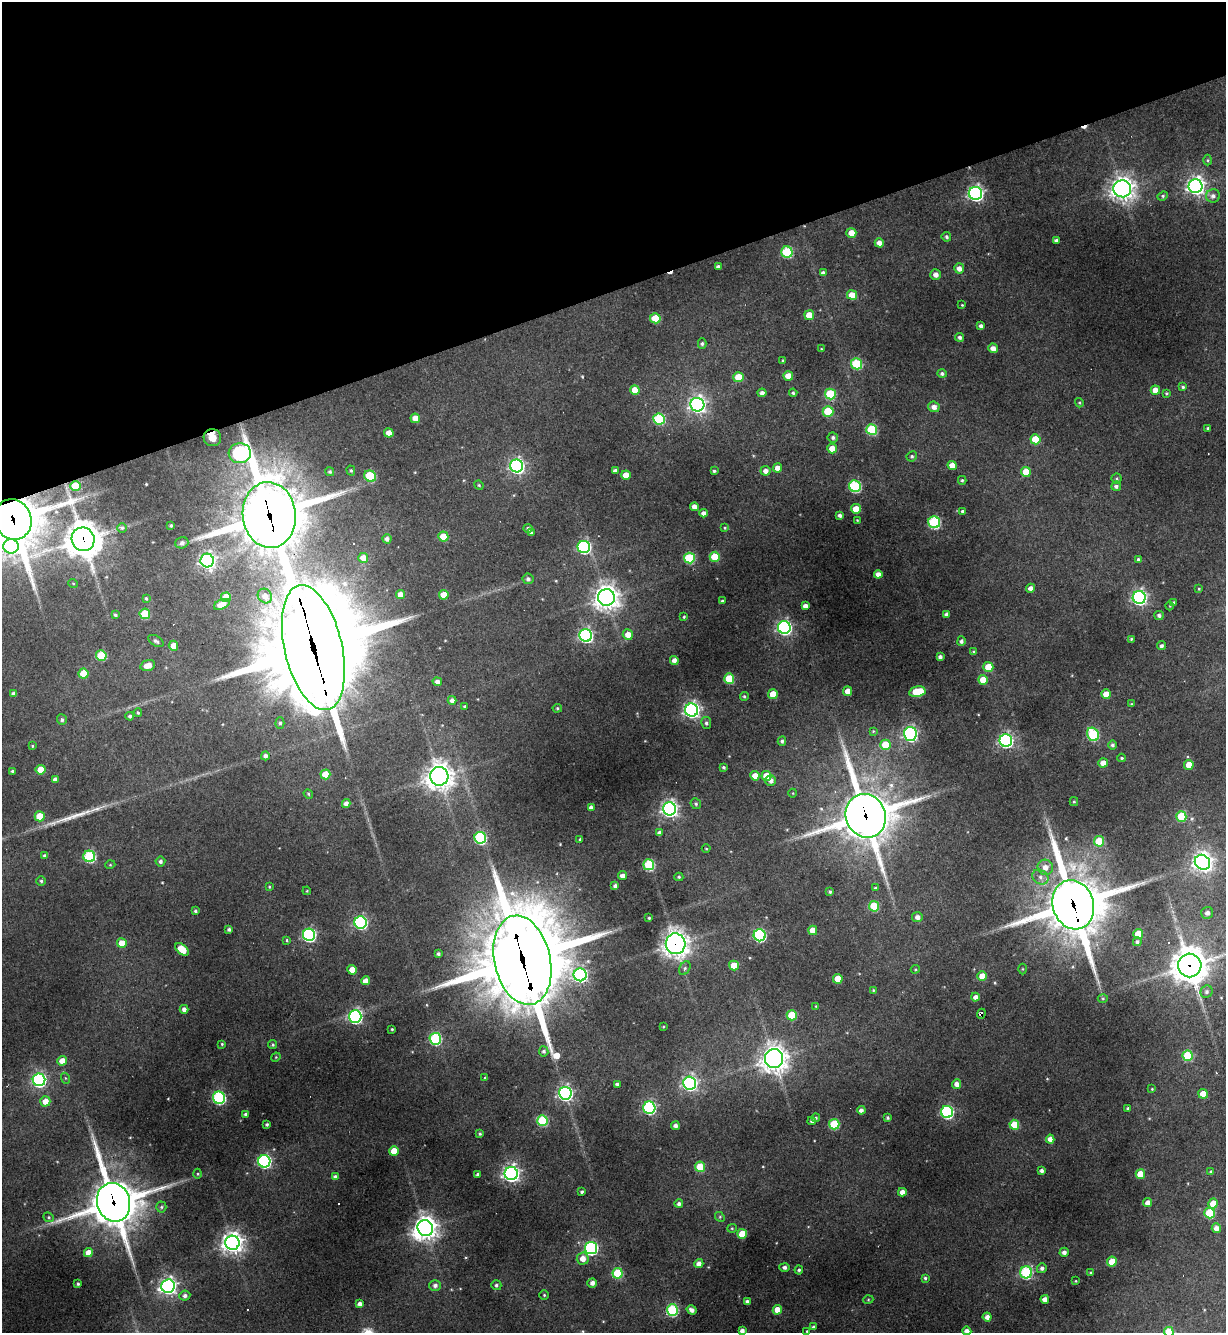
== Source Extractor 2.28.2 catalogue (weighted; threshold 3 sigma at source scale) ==
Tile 3 of 4 x 4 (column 3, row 1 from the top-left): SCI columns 2592-3815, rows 3994-5324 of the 5307 x 5324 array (HDU 1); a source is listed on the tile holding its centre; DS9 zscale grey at full resolution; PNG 1228 x 1335 px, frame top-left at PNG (2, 2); each listed source drawn as its Kron ellipse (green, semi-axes under 4 px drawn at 4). Shown black and unused: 22% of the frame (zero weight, under 3 of 4 exposures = <1% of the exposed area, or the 3 px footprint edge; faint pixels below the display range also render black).
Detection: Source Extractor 2.28.2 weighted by HDU 2 'WHT'; one run over the whole footprint, this tile lists its part. Background 0.268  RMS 0.0096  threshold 0.0431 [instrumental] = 3 sigma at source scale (4.5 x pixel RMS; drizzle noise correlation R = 1.50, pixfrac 1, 0.05/0.05 arcsec/px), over >= 5 px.
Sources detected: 344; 2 inside a brighter object's white glare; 5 cosmic-ray / hot-pixel residue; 1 long thin detection or spike segment (spike, bleed or trail) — neither listed nor drawn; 1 inside a brighter listed object's ellipse — not listed separately; the other 335 listed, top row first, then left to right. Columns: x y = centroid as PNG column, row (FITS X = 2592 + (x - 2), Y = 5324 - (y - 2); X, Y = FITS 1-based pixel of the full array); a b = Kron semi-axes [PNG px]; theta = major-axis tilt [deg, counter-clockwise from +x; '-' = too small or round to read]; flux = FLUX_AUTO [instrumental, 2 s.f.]
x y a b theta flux
1208 160 5 3 - 1.1
1196 186 7 7 - 470
1122 189 9 8 - 730
975 193 6 6 - 320
1163 196 5 4 - 1.4
1213 196 7 6 - 3.5
851 233 5 5 - 10
946 237 5 4 - 2.3
1056 241 4 3 - 3.1
879 243 4 4 - 6.9
787 252 5 5 - 72
718 267 4 4 - 3.4
959 268 5 5 - 5.8
823 273 4 4 - 3.7
936 274 5 5 - 5.3
852 295 5 4 - 13
962 305 2 2 - 0.73
809 315 5 5 - 18
655 318 5 5 - 30
981 326 4 3 - 3.1
959 337 4 4 - 2.6
702 344 5 4 - 1.9
993 348 5 4 - 6.1
821 349 3 3 - 0.81
783 361 4 3 - 1.1
857 364 5 5 - 62
942 374 5 4 - 2.2
788 376 5 4 - 11
738 377 5 5 - 24
1183 387 4 3 - 1.6
635 390 5 4 - 11
1155 390 5 4 - 10
762 393 4 4 - 3.7
793 393 4 4 - 1.6
1166 393 3 2 - 1.1
830 394 5 5 - 53
1079 403 4 4 - 1.3
697 405 7 7 - 400
934 407 5 5 - 5.5
828 411 5 5 - 39
415 418 5 4 - 10
659 419 6 5 - 69
1208 428 3 3 - 1.6
872 429 5 5 - 57
389 433 5 4 - 11
833 437 5 5 - 2.6
212 438 9 8 - 34
1035 439 5 5 - 22
832 448 5 5 - 9.9
240 453 11 10 - 200
912 456 5 5 - 1.8
952 465 4 4 - 8.8
517 466 6 6 - 290
778 468 4 4 - 7.3
351 471 5 4 - 1.4
615 471 4 3 - 3
714 471 3 3 - 1.8
766 471 5 4 - 5
330 472 5 4 - 1.8
1026 472 5 5 - 16
626 475 5 4 - 12
370 476 6 5 - 47
1117 479 5 5 - 1.6
962 480 4 3 - 1.4
479 485 5 4 - 1.1
75 486 5 5 - 28
855 486 6 5 - 110
1116 486 5 4 - 2.9
694 507 4 4 - 6
856 509 5 5 - 16
962 511 3 3 - 1.5
704 513 4 4 - 4.6
269 515 33 26 -83 6800
840 515 4 4 - 2.8
13 519 20 18 -66 4600
857 520 3 2 - 0.67
934 522 6 6 - 100
171 525 3 3 - 1.4
122 528 5 5 - 1.6
528 528 4 4 - 2.4
725 528 4 3 - 0.95
531 533 3 3 - 1.2
443 536 5 5 - 20
83 539 12 11 - 1800
387 539 4 4 - 3.3
182 543 6 5 - 2.9
11 546 7 7 - 200
584 547 6 6 - 160
715 557 5 5 - 31
363 558 5 5 - 9.1
689 558 5 5 - 67
1138 559 4 3 - 1.5
207 561 7 6 - 350
878 574 4 4 - 6.1
528 579 5 5 - 2.6
73 583 5 3 - 0.8
1031 588 4 4 - 5.2
1199 589 4 3 - 0.82
401 595 4 4 - 9.1
444 595 5 5 - 17
265 596 8 7 - 5.3
226 597 5 5 - 23
606 597 8 8 - 880
1139 597 6 6 - 290
146 598 4 3 - 1.1
722 601 3 3 - 1.3
1173 602 3 3 - 0.86
222 604 8 5 24 12
805 606 4 4 - 5.2
1170 606 4 3 - 0.68
145 614 5 5 - 40
947 614 4 4 - 3.6
115 615 3 3 - 1.4
1159 615 5 4 - 2.6
684 617 4 3 - 1.1
784 627 6 6 - 260
586 635 6 6 - 230
628 635 5 5 - 8.8
1131 639 3 3 - 1.3
156 641 8 5 -32 2.5
961 641 5 4 - 2.4
173 646 5 5 - 12
1162 646 4 4 - 2.3
313 648 64 28 -77 20000
973 651 4 4 - 0.99
101 655 5 5 - 42
940 657 4 4 - 3.3
674 660 4 4 - 4.8
148 665 7 5 18 9.3
988 667 5 5 - 22
83 673 5 5 - 20
729 679 5 5 - 31
983 680 5 4 - 14
437 682 4 4 - 4.2
848 691 4 4 - 9.4
917 692 8 5 11 37
14 694 4 4 - 4
773 694 5 5 - 18
1106 694 5 4 - 12
744 696 4 4 - 1.5
452 700 4 4 - 4.7
1131 704 4 3 - 0.9
465 706 3 3 - 1.4
557 708 5 4 - 1.3
692 710 6 6 - 360
138 713 4 3 - 1.2
130 716 4 4 - 2.2
62 720 5 5 - 2.1
280 723 5 4 - 1.8
706 723 6 5 - 2.2
873 731 4 3 - 0.91
910 734 7 6 - 230
1093 734 7 5 -62 82
1006 740 6 6 - 240
782 741 4 4 - 2
885 745 5 5 - 25
1112 745 4 4 - 2.3
32 746 4 3 - 1.1
265 756 4 4 - 2.9
1122 758 4 3 - 1.2
1103 763 4 4 - 7.8
1189 765 5 5 - 14
723 767 4 3 - 1.5
41 770 5 5 - 20
12 771 3 3 - 1.5
325 774 5 5 - 22
439 776 9 9 - 950
755 776 5 4 - 12
766 776 5 5 - 17
55 779 4 4 - 4.2
771 780 5 5 - 4.1
793 793 4 3 - 0.7
308 794 5 4 - 1.2
1074 802 4 4 - 1.2
346 803 4 4 - 4.5
696 804 5 5 - 1.8
591 807 4 3 - 3
670 809 6 6 - 380
40 816 5 5 - 28
866 816 22 20 -68 3400
1181 816 5 5 - 37
659 833 4 4 - 3.7
480 838 6 5 - 110
580 839 3 3 - 1.3
1099 841 5 5 - 31
706 848 4 3 - 0.76
45 856 4 3 - 2.2
89 856 6 5 - 97
160 861 5 5 - 2.5
1202 862 8 7 - 570
110 865 5 3 - 0.88
649 865 5 5 - 78
1045 867 8 7 - 7.7
622 876 4 4 - 4.6
679 877 4 4 - 1.3
1040 877 8 7 - 4.5
41 881 4 4 - 1.5
615 886 4 4 - 3.4
269 887 3 3 - 1
875 888 3 3 - 1.2
307 891 4 3 - 0.84
830 892 4 3 - 1.6
1073 905 25 20 -72 5400
874 906 5 5 - 42
195 911 3 3 - 1.7
1207 913 6 6 - 3.8
917 917 5 5 - 4.6
649 918 3 3 - 1.1
361 922 6 6 - 170
229 929 4 3 - 2.1
813 930 5 4 - 12
1138 934 5 5 - 19
309 935 6 6 - 180
760 935 6 6 - 140
287 940 4 3 - 1.2
1137 942 4 4 - 2.1
122 943 5 5 - 14
676 944 10 10 - 760
182 949 8 4 -41 19
438 954 3 3 - 2
522 960 45 28 -77 13000
734 965 5 5 - 18
1190 965 12 11 - 1800
685 968 7 5 61 1.9
915 969 4 4 - 1.1
1022 969 5 3 - 0.88
352 970 4 4 - 11
580 975 6 6 - 220
982 976 5 4 - 11
838 979 5 4 - 16
365 981 4 4 - 7
873 990 4 3 - 1
1207 992 6 5 - 2.5
975 997 4 4 - 4.6
1103 999 5 3 - 1
816 1006 4 3 - 0.7
184 1009 4 4 - 4.1
981 1014 5 3 - 3.8
792 1015 5 5 - 30
355 1017 6 6 - 220
663 1027 4 3 - 0.81
392 1029 3 2 - 0.93
435 1039 6 6 - 110
222 1044 3 3 - 1
273 1045 4 4 - 1.5
544 1051 5 4 - 2.4
1188 1056 5 5 - 43
276 1057 5 4 - 0.92
774 1059 9 9 - 970
62 1061 5 4 - 10
65 1078 5 3 - 0.95
485 1078 4 3 - 1.3
39 1080 6 6 - 200
690 1083 6 6 - 270
617 1084 3 3 - 1.9
957 1084 5 4 - 5.3
1152 1089 4 4 - 0.83
565 1093 6 6 - 290
1203 1094 5 4 - 15
219 1098 6 6 - 140
45 1101 5 5 - 9.6
649 1108 6 6 - 140
1128 1108 4 3 - 1.7
861 1110 4 4 - 4.1
947 1112 6 6 - 150
245 1114 4 3 - 1.9
816 1118 4 3 - 1.2
888 1118 3 3 - 1.9
542 1120 5 5 - 70
812 1121 4 4 - 2.5
267 1124 3 3 - 1.5
834 1124 5 5 - 57
1014 1125 5 5 - 22
675 1126 4 4 - 4.1
480 1134 3 3 - 1.4
1050 1139 4 4 - 5.8
394 1151 5 5 - 21
264 1161 6 6 - 180
700 1167 5 5 - 31
1041 1171 3 3 - 2.5
1211 1171 4 3 - 1.1
198 1174 5 3 - 0.91
478 1174 3 3 - 2.4
511 1174 6 6 - 410
1140 1174 5 5 - 21
335 1177 4 4 - 2.8
582 1192 3 3 - 1.6
902 1192 4 4 - 6.1
113 1202 19 16 -73 4000
1148 1203 4 4 - 5.6
679 1204 4 4 - 2.9
1213 1204 5 5 - 16
161 1207 5 5 - 1.5
1210 1213 5 5 - 50
49 1217 5 4 - 1.4
720 1217 5 4 - 1.2
425 1228 8 7 - 670
732 1228 5 4 - 1.2
1216 1228 5 4 - 5.5
742 1234 5 5 - 21
232 1243 7 7 - 680
591 1248 6 6 - 170
1064 1252 4 4 - 3.9
88 1253 4 4 - 11
583 1259 6 6 - 8.3
1112 1262 5 5 - 21
699 1264 4 4 - 5.1
785 1267 5 4 - 3
1042 1268 5 5 - 3.1
799 1270 4 4 - 1.7
1026 1272 6 6 - 110
617 1273 5 5 - 52
1091 1273 4 4 - 1.2
925 1278 3 3 - 1.5
1075 1281 3 3 - 0.83
592 1283 5 4 - 4.4
78 1284 3 3 - 1.7
496 1285 5 5 - 2
168 1286 7 6 - 400
435 1286 5 5 - 3.7
544 1295 4 4 - 1.3
185 1296 5 5 - 3
1045 1299 4 4 - 5.8
868 1300 5 3 - 0.88
747 1301 4 3 - 2.6
360 1304 4 4 - 4.8
672 1310 6 5 - 98
692 1310 5 4 - 4.3
777 1310 5 4 - 13
987 1317 4 4 - 4.7
813 1327 4 3 - 2.1
742 1331 4 4 - 4.2
807 1331 3 3 - 0.9
967 1331 4 4 - 4.9
1169 1332 5 5 - 27
Overlapping masked pixels (flux is a lower limit): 11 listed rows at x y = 269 515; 13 519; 83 539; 313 648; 866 816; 1073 905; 676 944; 522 960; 1190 965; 981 1014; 113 1202
Isophote crosses this tile's border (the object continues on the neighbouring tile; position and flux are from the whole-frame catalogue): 5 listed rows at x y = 13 519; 11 546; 742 1331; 967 1331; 1169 1332